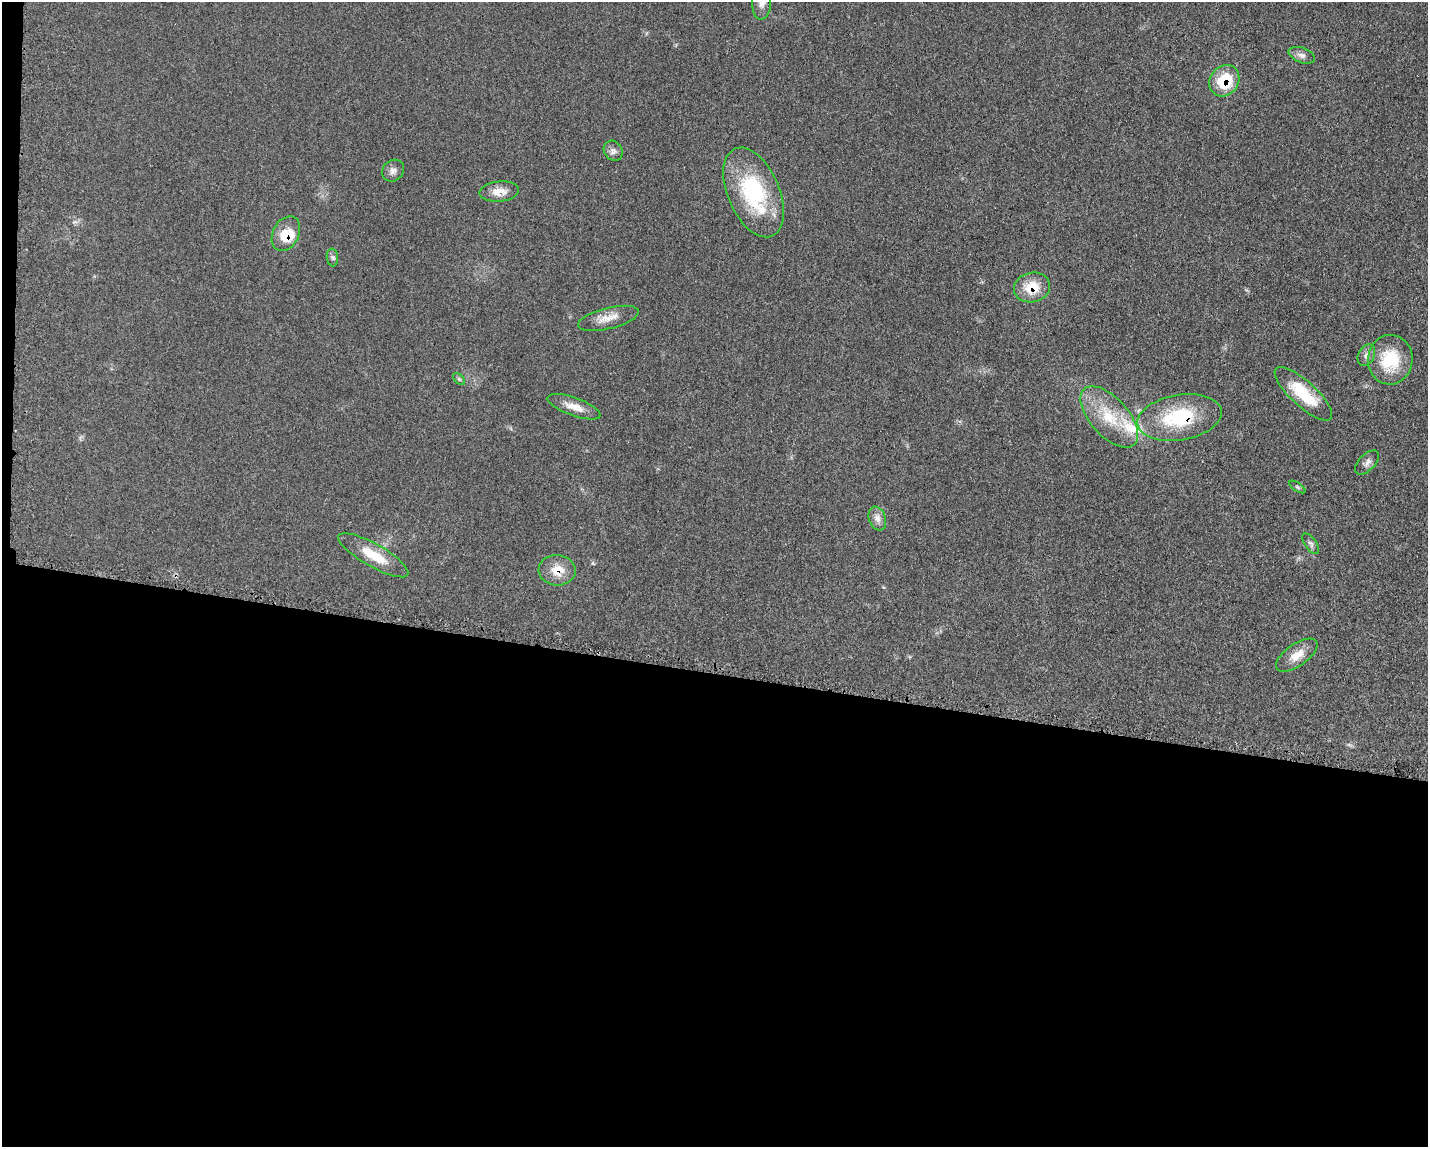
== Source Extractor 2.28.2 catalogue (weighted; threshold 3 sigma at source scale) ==
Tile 10 of 3 x 4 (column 1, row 4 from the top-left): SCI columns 234-1659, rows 15-1159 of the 4682 x 4609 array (HDU 1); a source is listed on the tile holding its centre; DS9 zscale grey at full resolution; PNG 1430 x 1149 px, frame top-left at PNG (2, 2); each listed source drawn as its Kron ellipse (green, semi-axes under 4 px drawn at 4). Shown black and unused: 42% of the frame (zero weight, under 3 of 5 exposures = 4% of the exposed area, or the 3 px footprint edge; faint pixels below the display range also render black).
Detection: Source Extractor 2.28.2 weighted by HDU 2 'WHT'; one run over the whole footprint, this tile lists its part. Background 0.0609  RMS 0.0061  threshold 0.0274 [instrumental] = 3 sigma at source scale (4.5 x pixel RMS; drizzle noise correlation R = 1.50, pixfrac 1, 0.05/0.05 arcsec/px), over >= 5 px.
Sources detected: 27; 2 inside a brighter listed object's ellipse — not listed separately; the other 25 listed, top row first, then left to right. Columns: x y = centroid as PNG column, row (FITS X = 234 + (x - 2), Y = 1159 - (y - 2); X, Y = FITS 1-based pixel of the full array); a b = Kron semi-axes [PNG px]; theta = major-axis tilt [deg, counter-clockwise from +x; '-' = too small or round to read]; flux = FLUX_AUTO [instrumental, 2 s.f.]
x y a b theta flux
762 2 18 9 88 5.1
1302 55 14 7 -20 3.1
1224 81 16 14 52 22
613 151 10 9 - 2.7
393 171 12 10 44 3.2
499 192 20 10 6 6.9
754 192 47 26 -67 58
286 234 18 13 63 14
332 257 9 5 -83 1.6
1032 287 18 14 14 14
608 318 31 10 14 8.1
1366 355 11 8 63 2.9
1390 360 25 22 86 27
459 379 7 4 -44 1
1303 394 37 12 -42 26
574 407 28 9 -20 7.8
1109 417 37 19 -48 26
1180 417 42 22 10 45
1367 462 15 8 45 2.9
1297 487 9 3 -34 0.94
877 518 12 8 -70 3.5
1311 544 12 5 -55 1.8
373 555 40 11 -30 16
557 570 18 15 -3 11
1297 655 24 11 35 8.1
Overlapping masked pixels (flux is a lower limit): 5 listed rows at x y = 1224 81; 286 234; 1032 287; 1180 417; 557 570
Isophote crosses this tile's border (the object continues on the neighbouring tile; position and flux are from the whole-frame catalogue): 1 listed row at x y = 762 2